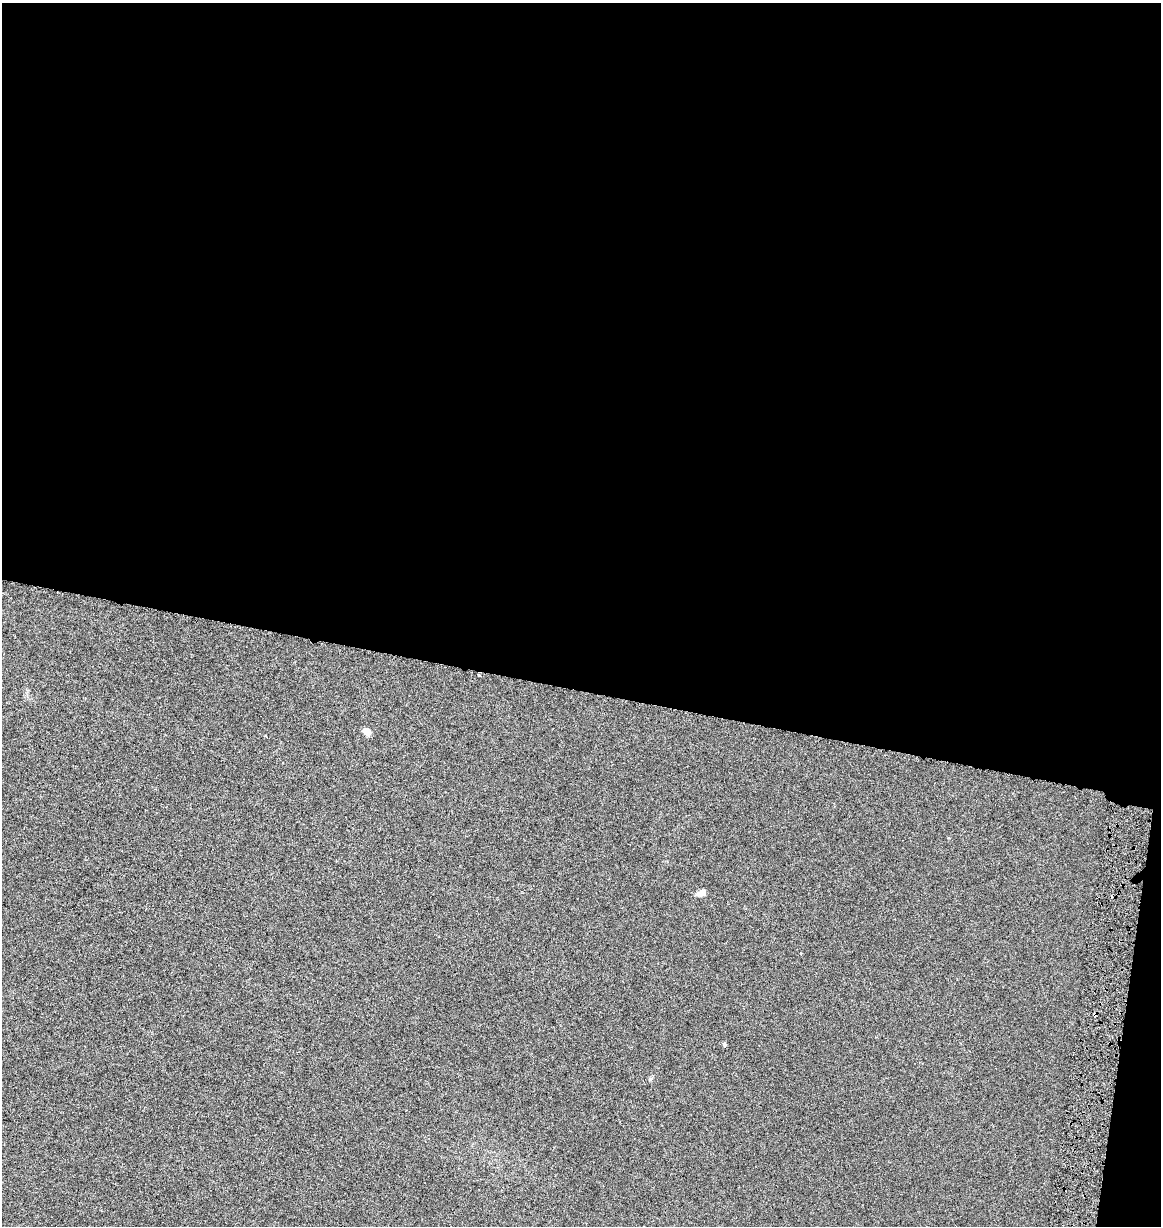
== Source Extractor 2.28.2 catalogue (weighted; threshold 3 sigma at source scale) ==
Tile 4 of 4 x 4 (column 4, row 1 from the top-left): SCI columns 3764-4922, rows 3676-4899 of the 5150 x 4910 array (HDU 1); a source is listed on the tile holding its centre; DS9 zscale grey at full resolution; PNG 1163 x 1228 px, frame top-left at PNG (2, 3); no overlay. Shown black and unused: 57% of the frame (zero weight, under 3 of 6 exposures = <1% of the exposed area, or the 3 px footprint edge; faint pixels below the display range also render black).
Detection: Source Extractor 2.28.2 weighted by HDU 2 'WHT'; one run over the whole footprint, this tile lists its part. Background 0.00109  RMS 0.0025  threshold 0.0103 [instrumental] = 3 sigma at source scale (4.09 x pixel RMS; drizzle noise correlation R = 1.36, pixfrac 0.8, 0.0396/0.0396 arcsec/px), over >= 5 px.
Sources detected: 5; all 5 listed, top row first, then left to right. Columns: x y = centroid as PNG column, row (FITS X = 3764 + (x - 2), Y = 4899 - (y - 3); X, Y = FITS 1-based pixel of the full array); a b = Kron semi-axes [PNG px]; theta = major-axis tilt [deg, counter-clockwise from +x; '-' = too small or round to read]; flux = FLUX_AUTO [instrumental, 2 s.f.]
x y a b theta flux
479 675 4 3 - 0.27
367 731 8 6 -37 1.5
701 893 11 7 14 1.1
1095 1014 3 3 - 0.38
724 1044 7 3 82 0.28
Overlapping masked pixels (flux is a lower limit): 1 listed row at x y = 1095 1014